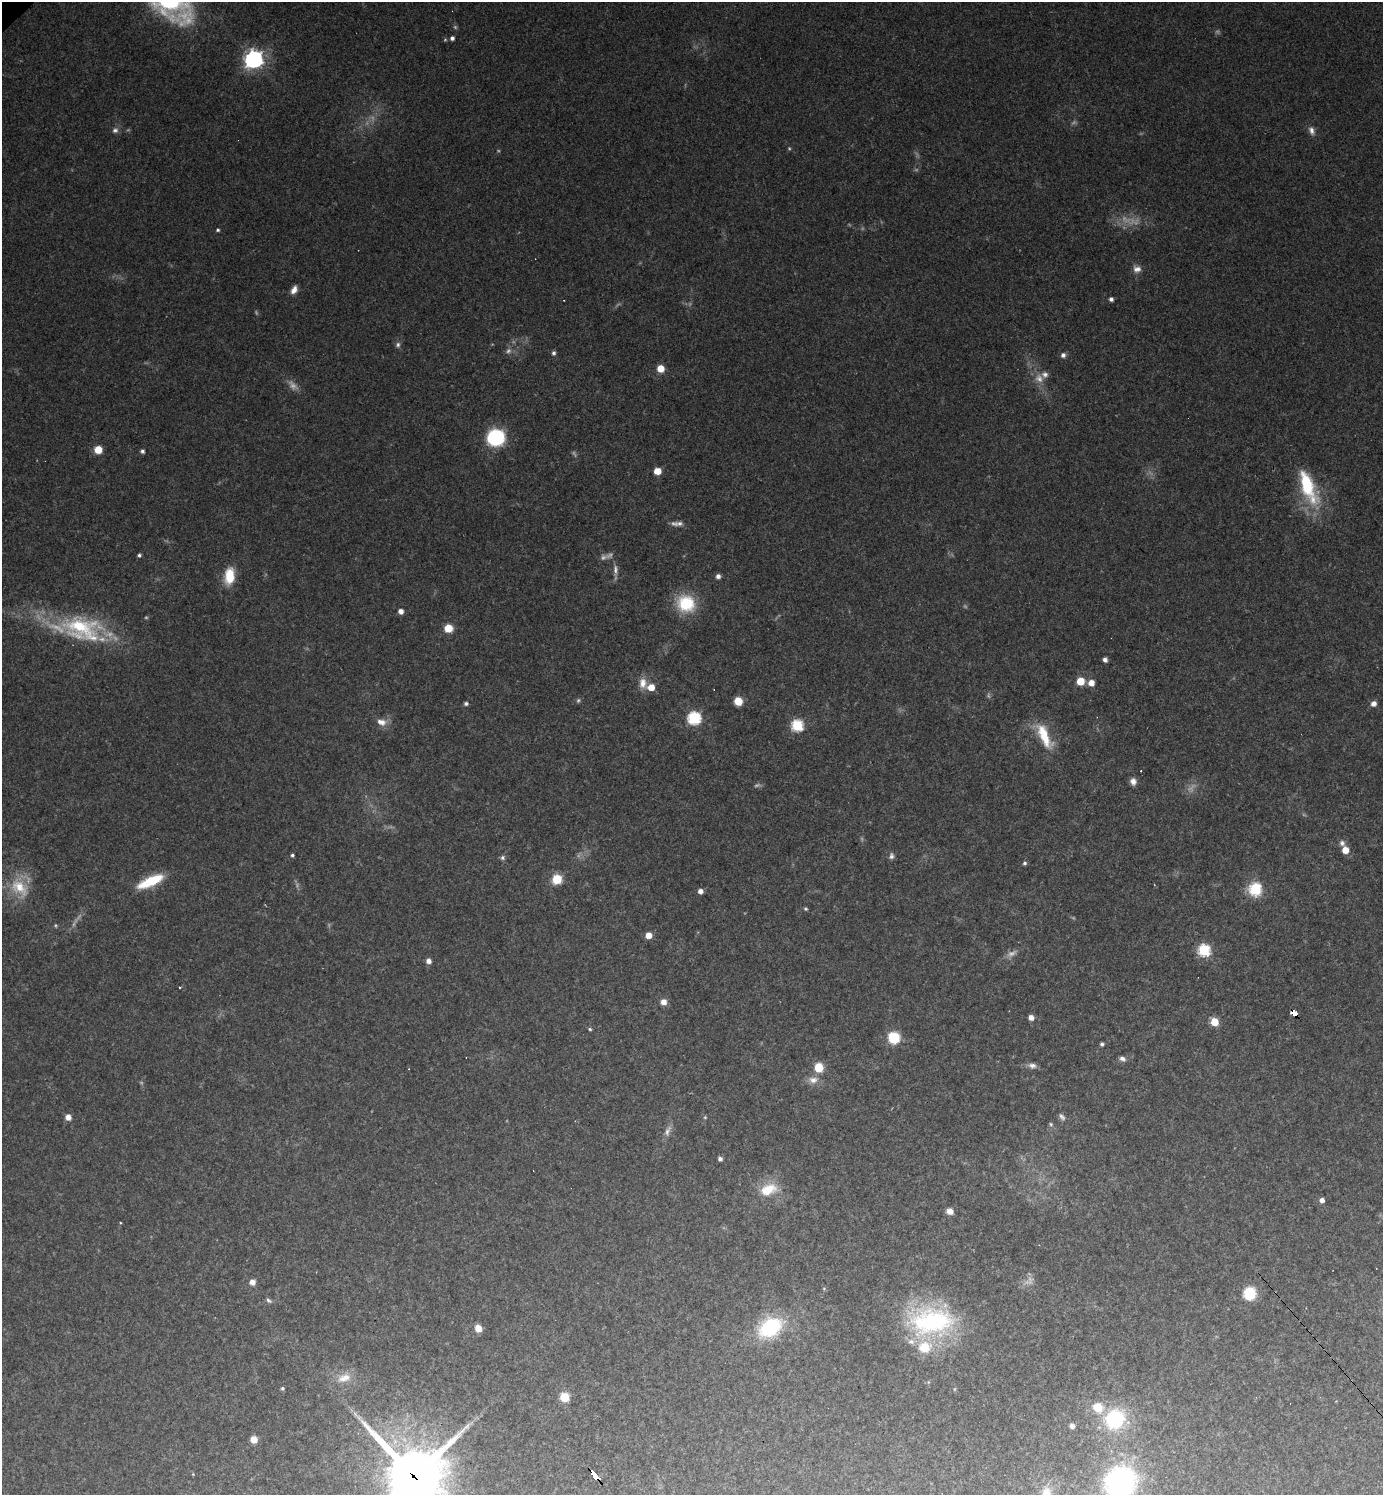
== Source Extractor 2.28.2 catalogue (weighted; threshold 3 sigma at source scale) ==
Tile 6 of 4 x 4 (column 2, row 2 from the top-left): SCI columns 1535-2915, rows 2988-4480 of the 5973 x 5974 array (HDU 1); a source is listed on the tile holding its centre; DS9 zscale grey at full resolution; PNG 1385 x 1497 px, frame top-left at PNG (2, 2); no overlay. Shown black and unused: <1% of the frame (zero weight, under 2 of 3 exposures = <1% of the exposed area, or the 3 px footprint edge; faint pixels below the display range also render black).
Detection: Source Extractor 2.28.2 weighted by HDU 2 'WHT'; one run over the whole footprint, this tile lists its part. Background 0.151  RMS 0.01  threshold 0.0459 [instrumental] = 3 sigma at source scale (4.5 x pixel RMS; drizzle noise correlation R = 1.50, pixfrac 1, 0.05/0.05 arcsec/px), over >= 5 px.
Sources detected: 122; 23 too faint to see at this stretch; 1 cosmic-ray / hot-pixel residue — not listed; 2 inside a brighter listed object's ellipse — not listed separately; the other 96 listed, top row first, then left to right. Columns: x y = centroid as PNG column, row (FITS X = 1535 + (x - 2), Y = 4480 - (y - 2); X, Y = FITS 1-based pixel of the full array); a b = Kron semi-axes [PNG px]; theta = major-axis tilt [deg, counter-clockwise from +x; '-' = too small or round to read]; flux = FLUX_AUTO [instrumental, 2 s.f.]
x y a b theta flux
452 38 5 5 - 3.4
254 59 7 7 - 490
115 130 8 7 - 3.6
1311 131 11 7 -69 5.2
218 230 4 4 - 1.7
1137 269 10 8 -8 6
294 290 10 6 58 6.8
1111 299 4 4 - 3.3
398 345 7 6 - 2.9
554 353 5 4 - 2.7
1063 355 6 6 - 3.7
661 368 6 5 - 18
1045 374 9 8 - 4.6
496 437 10 9 - 160
98 450 6 5 - 21
142 451 4 4 - 3
657 471 5 5 - 17
1308 486 46 15 -68 67
680 523 10 6 -9 3.8
139 555 4 4 - 2.3
615 569 14 6 -88 5.4
229 576 20 12 82 24
718 576 5 5 - 3.9
686 603 18 16 -33 52
401 611 5 5 - 5.9
448 628 6 6 - 22
82 629 59 34 -14 110
1105 660 5 4 - 4.1
1080 681 5 5 - 27
643 683 15 10 -83 10
1091 683 6 6 - 9.4
651 687 6 5 - 16
578 700 6 5 - 1.7
738 701 6 6 - 24
1374 703 6 5 - 5.9
466 704 5 5 - 2.2
694 718 6 6 - 150
381 722 14 9 -12 8.9
797 725 6 6 - 110
1044 736 35 12 -66 32
1133 781 8 7 - 5.9
1342 843 8 7 - 3.8
1345 850 6 6 - 13
292 855 3 3 - 2.2
891 856 9 6 82 3.4
503 858 7 6 - 2.5
1024 863 5 5 - 2.1
557 879 6 6 - 36
151 881 26 9 25 42
19 887 30 19 -42 32
1255 889 7 6 - 100
700 891 4 4 - 5.9
806 909 6 4 -1 1.5
648 935 5 5 - 12
1204 950 6 6 - 110
428 961 6 5 - 5.5
180 987 3 2 - 1.3
663 1002 7 6 - 7.3
1294 1013 6 4 -41 190
1031 1017 6 5 - 5.7
1214 1022 5 5 - 35
590 1029 5 4 - 1.5
894 1038 7 7 - 60
1102 1044 4 4 - 2.1
1122 1058 7 5 -34 4.2
1032 1066 11 7 -8 4.7
819 1067 6 6 - 30
813 1080 14 9 2 8.3
68 1117 6 5 - 7.6
1062 1117 11 6 -51 3.3
1051 1124 6 5 - 1.6
667 1131 16 7 69 5.8
720 1159 4 4 - 3.3
768 1189 24 14 22 28
1322 1200 5 5 - 4.5
950 1211 6 6 - 7.8
120 1222 4 2 - 0.79
252 1282 6 6 - 6.4
1249 1293 7 7 - 62
269 1300 8 6 -33 2.5
931 1321 54 34 2 160
770 1327 26 18 32 80
478 1328 6 6 - 12
344 1378 21 11 19 14
282 1388 4 4 - 1.6
955 1389 6 3 71 1.1
564 1397 6 6 - 33
1097 1407 8 7 - 25
1115 1419 21 20 - 67
1072 1426 5 4 - 4.2
254 1439 5 5 - 13
193 1474 4 4 - 0.84
594 1475 9 4 -51 150
414 1476 23 20 -43 6100
1120 1482 30 27 44 170
1046 1493 16 12 -84 17
Overlapping masked pixels (flux is a lower limit): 3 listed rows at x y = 1294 1013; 594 1475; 414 1476
Isophote crosses this tile's border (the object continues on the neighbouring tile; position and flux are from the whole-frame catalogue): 3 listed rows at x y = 414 1476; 1120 1482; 1046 1493